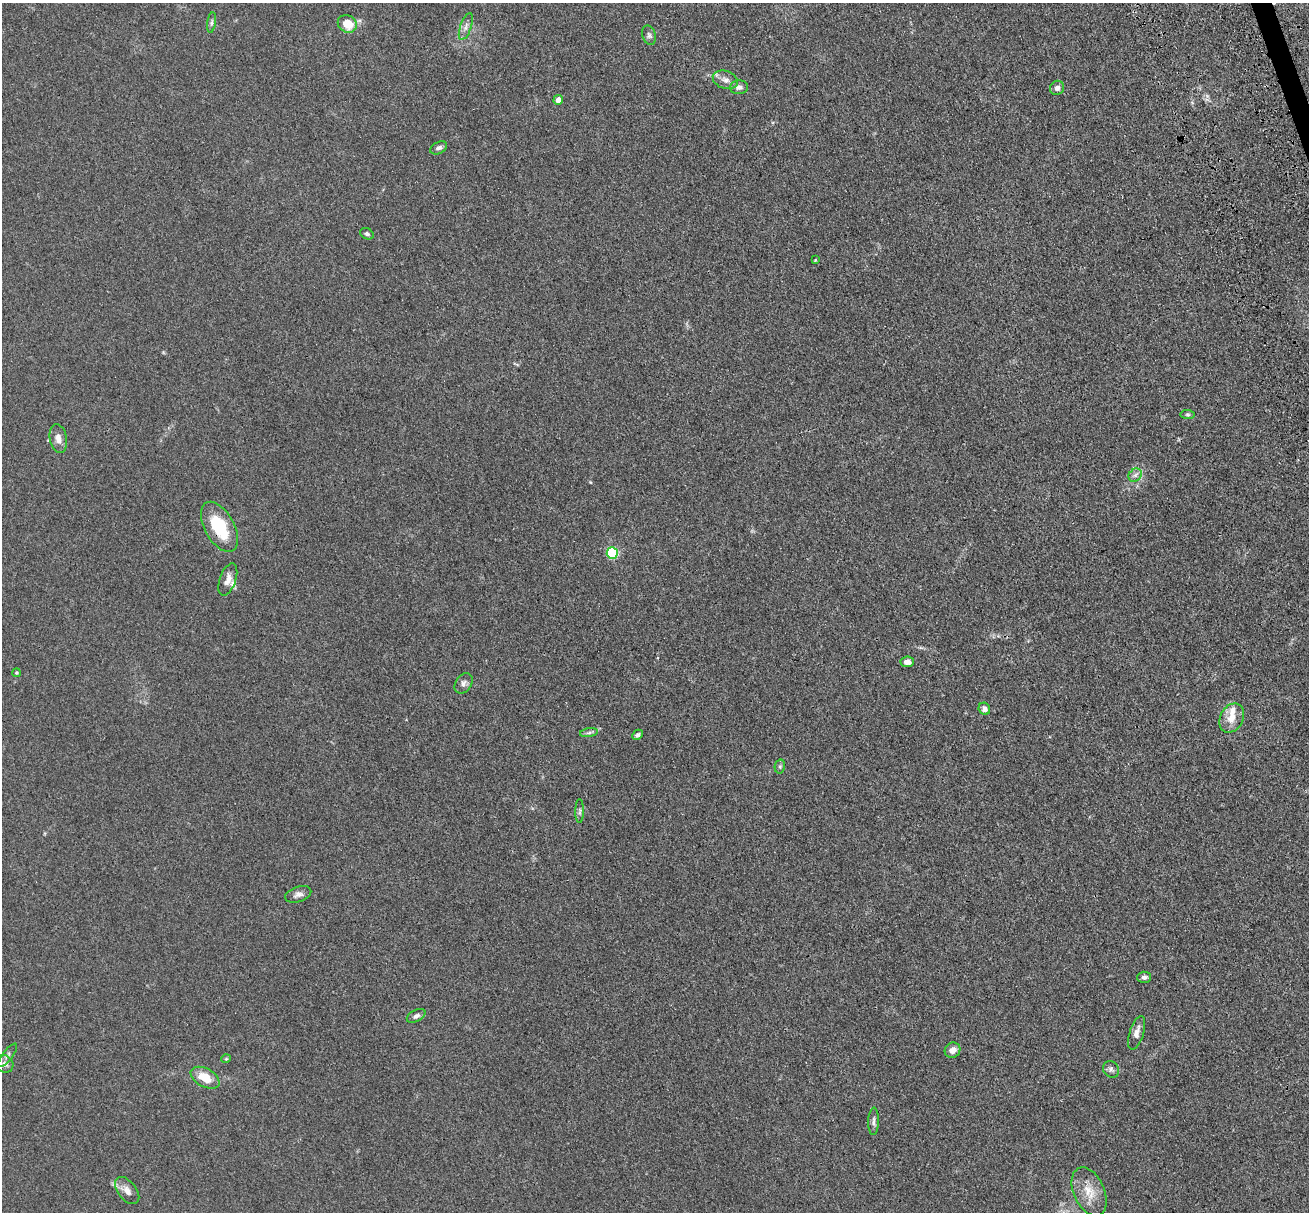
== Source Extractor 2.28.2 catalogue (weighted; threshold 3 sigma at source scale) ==
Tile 10 of 4 x 4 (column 2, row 3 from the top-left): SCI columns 1487-2793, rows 1647-2856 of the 5581 x 5561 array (HDU 1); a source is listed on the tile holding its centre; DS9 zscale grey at full resolution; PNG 1311 x 1214 px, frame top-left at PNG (2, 3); each listed source drawn as its Kron ellipse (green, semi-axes under 4 px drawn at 4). Shown black and unused: <1% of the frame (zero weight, under 3 of 4 exposures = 11% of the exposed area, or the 3 px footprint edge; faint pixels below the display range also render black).
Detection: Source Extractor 2.28.2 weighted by HDU 2 'WHT'; one run over the whole footprint, this tile lists its part. Background 0.0493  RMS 0.0055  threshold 0.025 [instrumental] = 3 sigma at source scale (4.5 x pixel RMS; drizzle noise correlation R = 1.50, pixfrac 1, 0.05/0.05 arcsec/px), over >= 5 px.
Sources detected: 41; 2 inside a brighter listed object's ellipse — not listed separately; the other 39 listed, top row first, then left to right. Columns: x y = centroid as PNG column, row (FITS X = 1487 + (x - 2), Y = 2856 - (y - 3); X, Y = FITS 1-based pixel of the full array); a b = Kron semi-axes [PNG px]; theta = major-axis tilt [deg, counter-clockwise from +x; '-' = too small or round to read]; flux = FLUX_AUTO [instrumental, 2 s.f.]
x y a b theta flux
212 22 10 4 81 1.2
347 24 10 8 -31 10
466 27 14 5 71 2.6
649 35 10 6 -75 1.5
725 80 13 8 -19 3.3
739 87 9 7 2 2.1
1057 88 7 7 - 2
558 100 5 4 - 4.4
439 148 9 5 29 1.8
367 234 7 5 -27 1
815 260 3 3 - 0.36
1187 414 7 4 -6 0.87
58 439 15 8 -79 3.7
1135 475 7 6 - 1.7
219 527 27 14 -61 24
612 553 6 5 - 53
228 579 17 8 70 3.8
907 662 7 5 5 3
16 673 4 3 - 0.6
464 683 11 8 55 2.2
984 709 6 5 - 2.2
1232 718 15 11 63 6.7
589 733 9 4 9 1.2
637 735 6 4 45 1.3
780 766 7 5 79 1
580 811 12 4 89 1.3
298 894 13 7 18 2.6
1144 977 7 5 2 1.4
416 1016 10 5 28 1.9
1137 1033 17 7 73 3.4
953 1050 8 7 - 3.4
7 1055 14 5 52 1.9
226 1059 5 4 - 0.58
4 1064 9 8 - 2.2
1111 1069 9 7 -51 1.7
205 1078 15 9 -29 10
874 1121 14 5 88 1.8
127 1191 16 9 -52 3.8
1089 1192 26 15 -66 10
Overlapping masked pixels (flux is a lower limit): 1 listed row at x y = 219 527